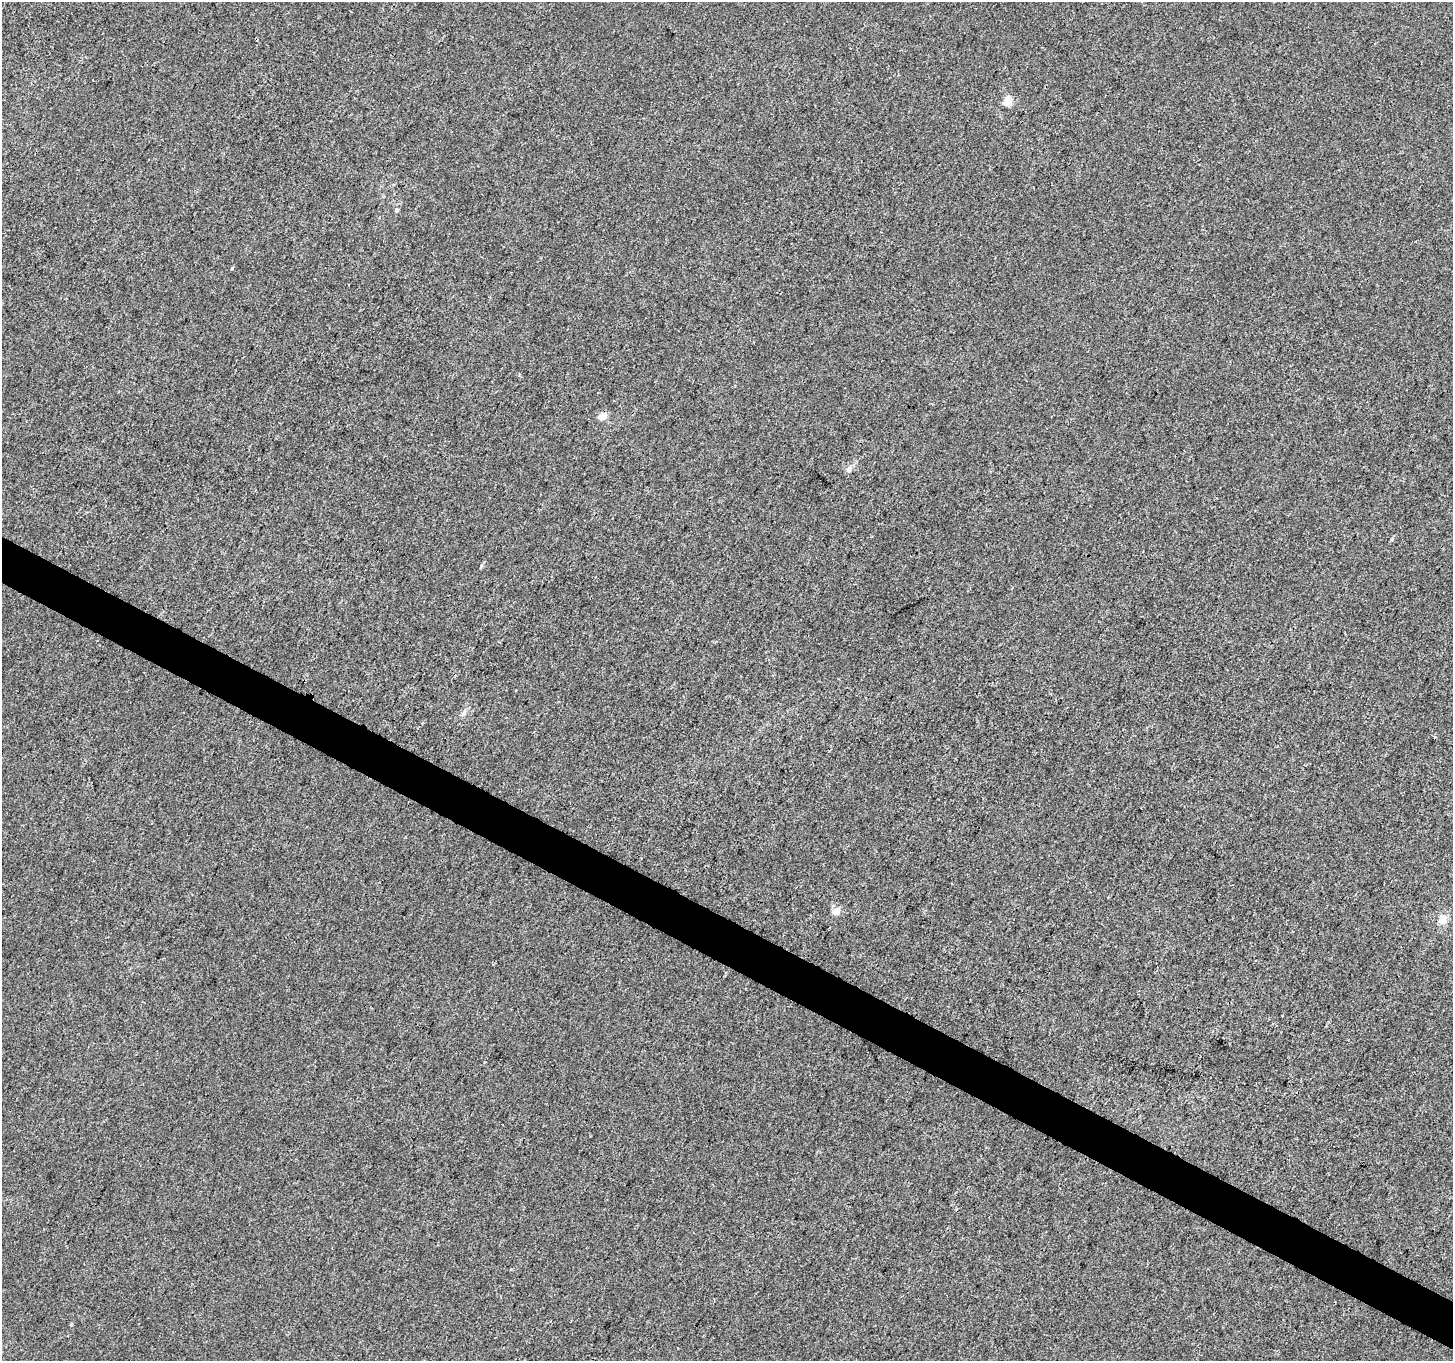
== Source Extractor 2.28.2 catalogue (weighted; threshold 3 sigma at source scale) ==
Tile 6 of 4 x 4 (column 2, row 2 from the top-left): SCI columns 1452-2902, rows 2917-4275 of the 5812 x 5898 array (HDU 1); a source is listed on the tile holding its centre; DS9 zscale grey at full resolution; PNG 1455 x 1363 px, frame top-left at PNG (2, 2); no overlay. Shown black and unused: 3% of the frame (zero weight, under 3 of 4 exposures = <1% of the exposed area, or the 3 px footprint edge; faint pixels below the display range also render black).
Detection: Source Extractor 2.28.2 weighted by HDU 2 'WHT'; one run over the whole footprint, this tile lists its part. Background 9.15e-04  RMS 0.0028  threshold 0.0128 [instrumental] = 3 sigma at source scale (4.5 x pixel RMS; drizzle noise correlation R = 1.50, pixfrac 1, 0.0396/0.0396 arcsec/px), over >= 5 px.
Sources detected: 7; all 7 listed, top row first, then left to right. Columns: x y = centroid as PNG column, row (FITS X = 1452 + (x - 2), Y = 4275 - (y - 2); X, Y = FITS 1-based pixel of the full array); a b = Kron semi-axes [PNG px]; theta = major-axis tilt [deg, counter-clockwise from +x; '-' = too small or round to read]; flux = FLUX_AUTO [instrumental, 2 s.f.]
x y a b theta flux
1008 102 5 5 - 9.2
396 210 5 5 - 0.44
602 416 11 8 22 1.7
849 469 8 7 - 0.96
464 713 11 4 64 0.85
837 911 9 7 62 2
1442 920 13 11 70 2.4